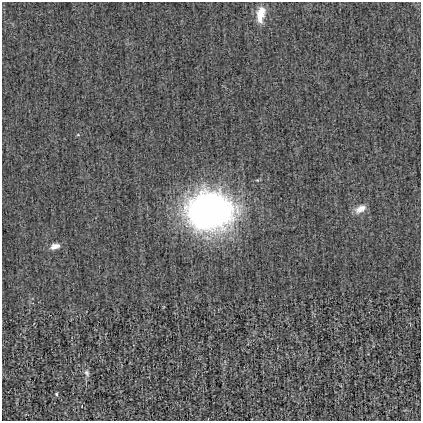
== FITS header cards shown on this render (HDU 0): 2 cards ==
NAXIS1  =                  419
NAXIS2  =                  419

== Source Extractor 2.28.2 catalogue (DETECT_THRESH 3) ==
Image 419 x 419 px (HDU 0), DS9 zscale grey, 1 PNG px = 1 image px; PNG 423 x 423 px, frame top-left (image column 1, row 419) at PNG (2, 2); no overlay
Background -6.01e-04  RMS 0.018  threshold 0.0547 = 3 sigma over >= 5 px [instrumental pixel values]
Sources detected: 7; all 7 listed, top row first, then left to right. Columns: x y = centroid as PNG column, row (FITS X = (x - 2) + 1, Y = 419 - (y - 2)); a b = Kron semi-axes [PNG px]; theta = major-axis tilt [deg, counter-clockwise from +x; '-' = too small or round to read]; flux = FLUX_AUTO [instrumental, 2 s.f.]
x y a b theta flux
261 14 19 9 81 21
78 135 5 3 - 1.2
360 209 16 9 28 13
210 211 35 29 0 650
55 246 12 7 17 8.9
87 373 12 7 -76 5.3
56 394 4 3 - 1.6